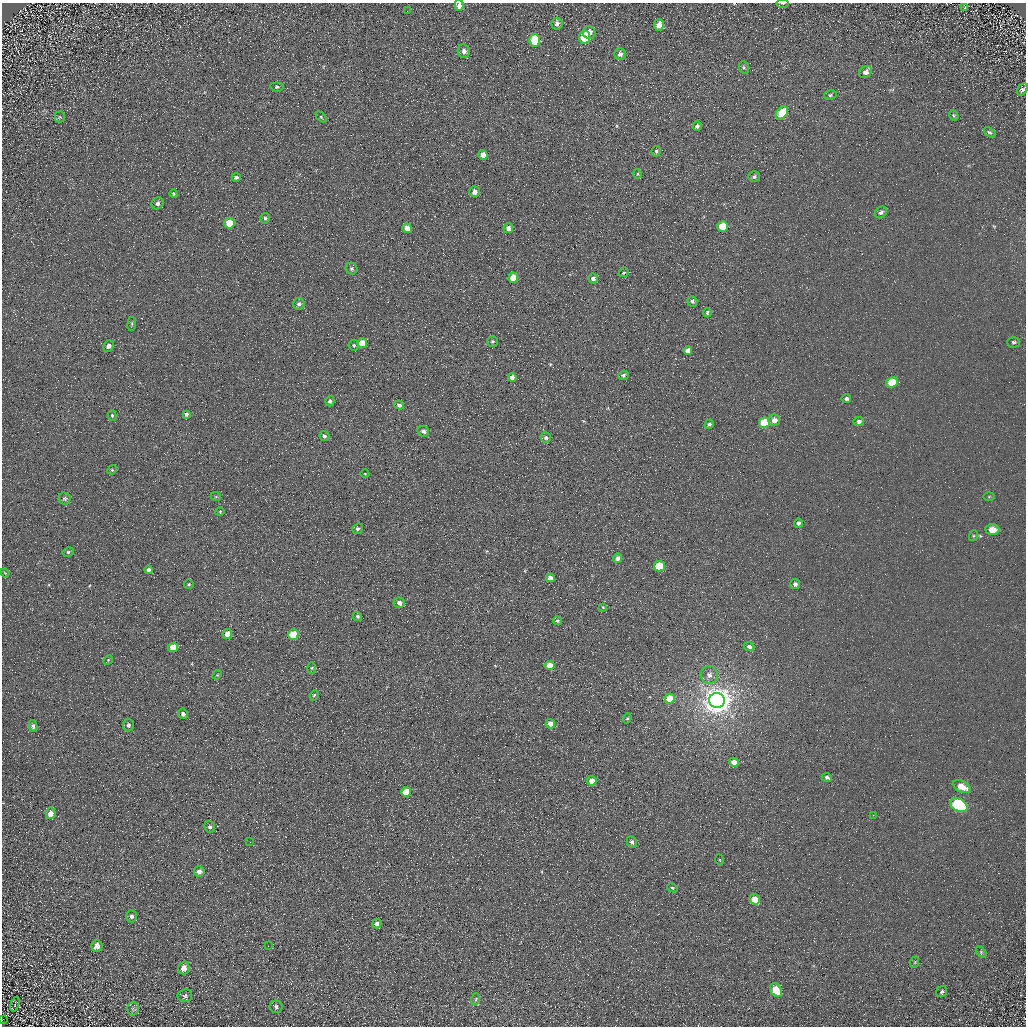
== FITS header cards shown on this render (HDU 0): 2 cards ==
NAXIS1  =                 1024 / Required FITS header
NAXIS2  =                 1024 / Required FITS header

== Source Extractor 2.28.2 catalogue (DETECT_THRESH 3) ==
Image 1024 x 1024 px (HDU 0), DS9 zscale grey, 1 PNG px = 1 image px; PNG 1028 x 1028 px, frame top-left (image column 1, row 1024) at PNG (2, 3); each listed source drawn as its Kron ellipse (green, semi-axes under 4 px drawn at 4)
Background 5.07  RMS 7.8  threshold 23.4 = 3 sigma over >= 5 px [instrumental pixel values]
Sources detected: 134; all 134 listed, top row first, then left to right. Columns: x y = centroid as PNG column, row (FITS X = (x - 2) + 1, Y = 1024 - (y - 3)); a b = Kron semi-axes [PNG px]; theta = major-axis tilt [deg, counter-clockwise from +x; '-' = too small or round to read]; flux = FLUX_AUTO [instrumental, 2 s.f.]
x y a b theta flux
782 3 6 3 -1 650
459 5 5 4 - 2600
965 8 3 2 - 380
407 11 3 2 - 680
557 24 6 5 - 2200
659 25 6 5 - 4800
589 33 6 6 - 3100
585 37 6 5 - 15000
535 40 6 5 - 19000
464 51 7 6 - 2200
620 54 6 5 - 2000
744 67 6 5 - 850
865 72 7 5 37 2200
277 87 7 4 -7 910
1022 89 7 4 49 1100
830 95 6 4 11 820
782 113 7 5 49 16000
954 115 5 4 - 640
60 117 5 5 - 680
321 117 6 4 -46 680
697 126 5 4 - 1200
990 132 6 4 -35 820
656 151 5 4 - 850
483 155 5 4 - 4800
638 174 5 3 - 440
236 177 4 3 - 1000
754 177 6 5 - 1000
474 192 5 5 - 2900
173 194 4 3 - 560
157 203 6 6 - 1500
881 212 6 5 - 1500
265 218 5 4 - 960
229 223 5 5 - 11000
723 226 5 5 - 17000
407 228 5 4 - 4400
508 228 5 5 - 2800
352 269 6 5 - 1100
624 272 5 4 - 670
513 278 5 5 - 11000
593 278 5 5 - 1900
692 301 5 5 - 1300
299 304 6 5 - 1500
707 312 4 3 - 770
132 324 7 3 83 720
492 342 5 5 - 750
1014 342 6 5 - 1200
362 343 5 5 - 7700
354 345 5 5 - 870
108 346 6 5 - 2200
688 350 4 4 - 3300
623 375 5 4 - 1300
512 377 4 4 - 1600
892 382 6 5 - 11000
846 398 4 4 - 1300
330 401 5 4 - 1200
399 405 5 4 - 1400
186 414 4 4 - 1100
112 415 5 4 - 780
774 420 5 5 - 3500
859 421 5 4 - 1900
764 423 5 5 - 21000
709 424 5 4 - 1300
423 431 6 5 - 1900
324 436 5 4 - 1400
546 438 5 5 - 1100
112 470 5 4 - 600
365 474 4 3 - 390
216 497 5 3 - 460
989 497 5 4 - 500
65 498 6 6 - 1000
220 512 4 4 - 520
798 523 4 4 - 1600
357 529 6 5 - 1200
992 530 7 5 -3 6500
973 536 5 3 - 560
68 552 6 4 28 820
617 558 5 4 - 2000
659 566 5 5 - 19000
149 570 4 4 - 1500
5 573 4 3 - 400
550 578 4 4 - 2900
189 584 5 5 - 750
795 584 5 5 - 1600
399 603 6 5 - 2600
603 607 4 3 - 430
357 616 5 4 - 930
557 621 4 4 - 750
227 634 5 4 - 5500
293 635 5 5 - 15000
749 646 5 4 - 1400
173 647 5 4 - 7500
108 660 5 4 - 540
550 665 5 4 - 5600
312 668 6 4 89 610
217 675 5 4 - 520
709 675 9 8 - 2900
314 695 5 4 - 660
670 698 5 5 - 11000
717 700 8 7 - 810000
183 714 5 4 - 1400
627 718 5 4 - 720
550 724 5 4 - 3700
128 725 6 5 - 1300
33 726 6 4 -81 1100
734 762 5 4 - 3700
827 777 5 4 - 1200
592 781 5 4 - 4500
962 787 9 5 -27 7300
406 792 5 5 - 13000
959 805 9 6 -28 60000
50 813 6 5 - 3200
873 815 2 2 - 320
210 827 6 5 - 1100
250 842 2 2 - 360
632 842 6 4 -62 1100
720 860 5 3 - 370
199 871 5 5 - 2400
672 888 5 4 - 830
755 899 5 5 - 7000
131 916 6 5 - 1400
377 924 5 4 - 2400
97 946 6 5 - 3300
268 946 2 2 - 200
981 952 6 4 -46 680
915 962 6 3 72 600
184 968 6 5 - 3400
776 990 7 5 -55 12000
942 992 6 5 - 1100
185 996 7 6 - 1300
476 999 6 3 72 530
15 1004 8 3 74 730
276 1007 6 6 - 1200
133 1008 7 6 - 1200
2 1020 2 2 - 310
At the frame edge (FLAGS 8, measured only in part): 4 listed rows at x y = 782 3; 459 5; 1022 89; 2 1020